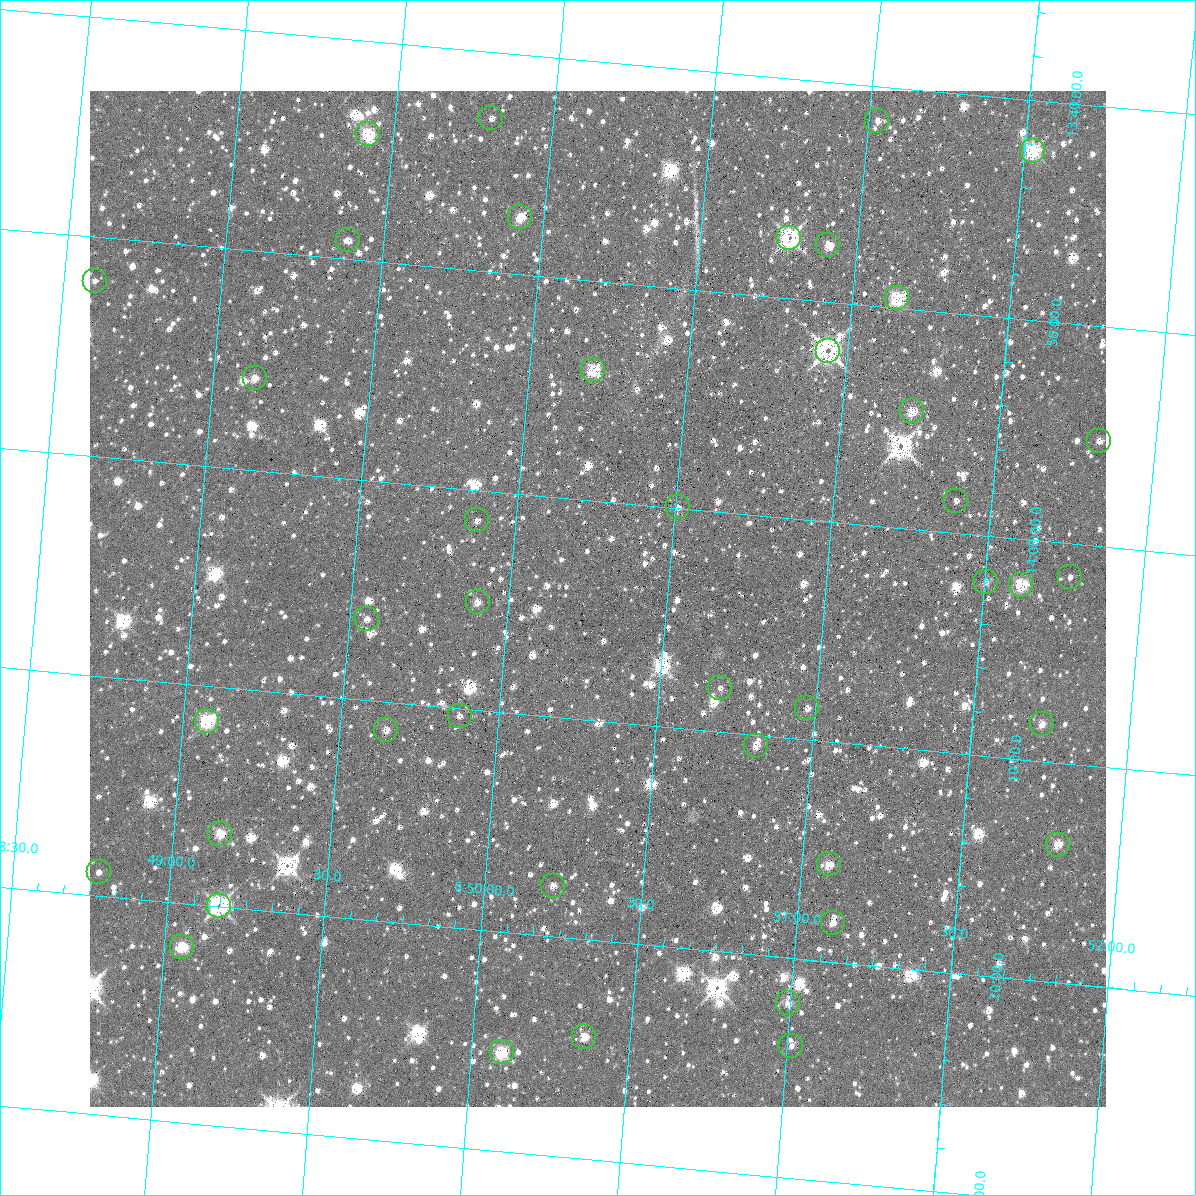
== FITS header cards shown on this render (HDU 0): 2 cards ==
NAXIS1  =                 1016 / length of data axis 1
NAXIS2  =                 1016 / length of data axis 2

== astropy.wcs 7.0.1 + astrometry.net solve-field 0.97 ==
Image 1016 x 1016 px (HDU 0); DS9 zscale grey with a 90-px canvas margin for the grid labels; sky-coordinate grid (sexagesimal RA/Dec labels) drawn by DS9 from the SOLVED WCS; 42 Tycho-2 reference stars matched to detected sources circled (green)
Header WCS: RA---SIN-SIP/DEC--SIN-SIP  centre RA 06:50:17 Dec +14:04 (102.57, +14.07 deg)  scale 2.77 x 2.74 arcsec/px (non-square pixels)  FOV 47.0' x 46.4'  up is -175 deg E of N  parity normal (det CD < 0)
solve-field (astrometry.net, Tycho-2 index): VERIFIED the header's WCS against the Tycho-2 star catalogue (verified at 3 index scales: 10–42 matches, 3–4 conflicts across passes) and refined it, rather than solving blind
Solved WCS: RA---TAN-SIP/DEC--TAN-SIP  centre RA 06:50:17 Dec +14:04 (102.57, +14.07 deg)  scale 2.77 x 2.74 arcsec/px (non-square pixels)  FOV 47.0' x 46.4'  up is -175 deg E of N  parity normal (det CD < 0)
The solver's refit moves the header's centre by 0.44 arcsec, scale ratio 0.9999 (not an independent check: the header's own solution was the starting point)
Tycho-2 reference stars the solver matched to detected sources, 42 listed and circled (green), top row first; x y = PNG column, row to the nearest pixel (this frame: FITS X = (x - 90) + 1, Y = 1016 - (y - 91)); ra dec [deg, ICRS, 3 dp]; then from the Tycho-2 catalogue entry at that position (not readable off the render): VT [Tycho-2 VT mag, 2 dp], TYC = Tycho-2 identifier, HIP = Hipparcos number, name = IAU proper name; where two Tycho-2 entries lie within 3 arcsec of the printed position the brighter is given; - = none
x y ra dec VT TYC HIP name
491 118 102.451 +13.717 11.00 759-716-1 - -
877 121 102.757 +13.693 11.27 759-952-1 - -
368 134 102.355 +13.737 8.31 759-2296-1 - -
1033 151 102.882 +13.705 10.85 759-1238-1 - -
520 217 102.482 +13.790 8.53 759-1574-1 - -
789 238 102.696 +13.787 8.77 759-954-1 - -
348 240 102.347 +13.819 10.73 759-2647-1 - -
828 245 102.727 +13.791 11.36 759-1356-1 - -
95 281 102.149 +13.867 11.06 759-1276-1 - -
897 298 102.786 +13.826 9.42 759-1872-1 - -
828 351 102.734 +13.870 8.24 759-706-1 - -
593 370 102.550 +13.901 10.97 759-220-1 - -
255 378 102.283 +13.930 11.03 759-1580-1 - -
912 411 102.805 +13.911 11.12 759-1322-1 - -
1099 441 102.956 +13.920 10.59 759-1052-1 - -
956 501 102.847 +13.975 10.57 759-760-1 - -
678 507 102.628 +13.999 11.20 759-1670-1 - -
477 520 102.470 +14.023 10.85 759-1294-1 - -
1070 577 102.943 +14.025 11.12 759-358-1 - -
986 582 102.876 +14.034 11.51 759-50-1 - -
1021 585 102.904 +14.035 10.09 759-20-1 - -
478 602 102.476 +14.085 11.34 759-674-1 - -
367 619 102.389 +14.105 11.10 759-704-1 - -
720 688 102.674 +14.133 11.50 759-32-1 - -
807 708 102.744 +14.143 10.33 759-1556-1 - -
460 716 102.469 +14.173 10.98 759-2463-1 - -
207 721 102.269 +14.194 9.86 759-2243-1 - -
1042 724 102.930 +14.138 11.47 759-678-1 - -
386 730 102.412 +14.188 10.98 759-2293-1 - -
756 746 102.706 +14.175 10.71 759-2557-1 - -
220 834 102.287 +14.278 9.09 759-1733-1 - -
1058 845 102.951 +14.229 10.61 759-2517-1 - -
829 864 102.771 +14.260 11.31 759-1805-1 - -
99 872 102.194 +14.316 10.95 759-1399-1 - -
553 886 102.555 +14.295 10.92 759-1719-1 - -
219 906 102.291 +14.333 8.94 759-1227-1 - -
833 923 102.778 +14.303 11.11 759-2117-1 - -
182 947 102.265 +14.367 10.95 759-2141-1 - -
788 1003 102.748 +14.367 10.38 759-1675-1 - -
584 1037 102.589 +14.407 10.66 759-1065-1 - -
791 1046 102.754 +14.400 10.92 759-2549-1 - -
502 1052 102.525 +14.425 9.84 759-1171-1 - -